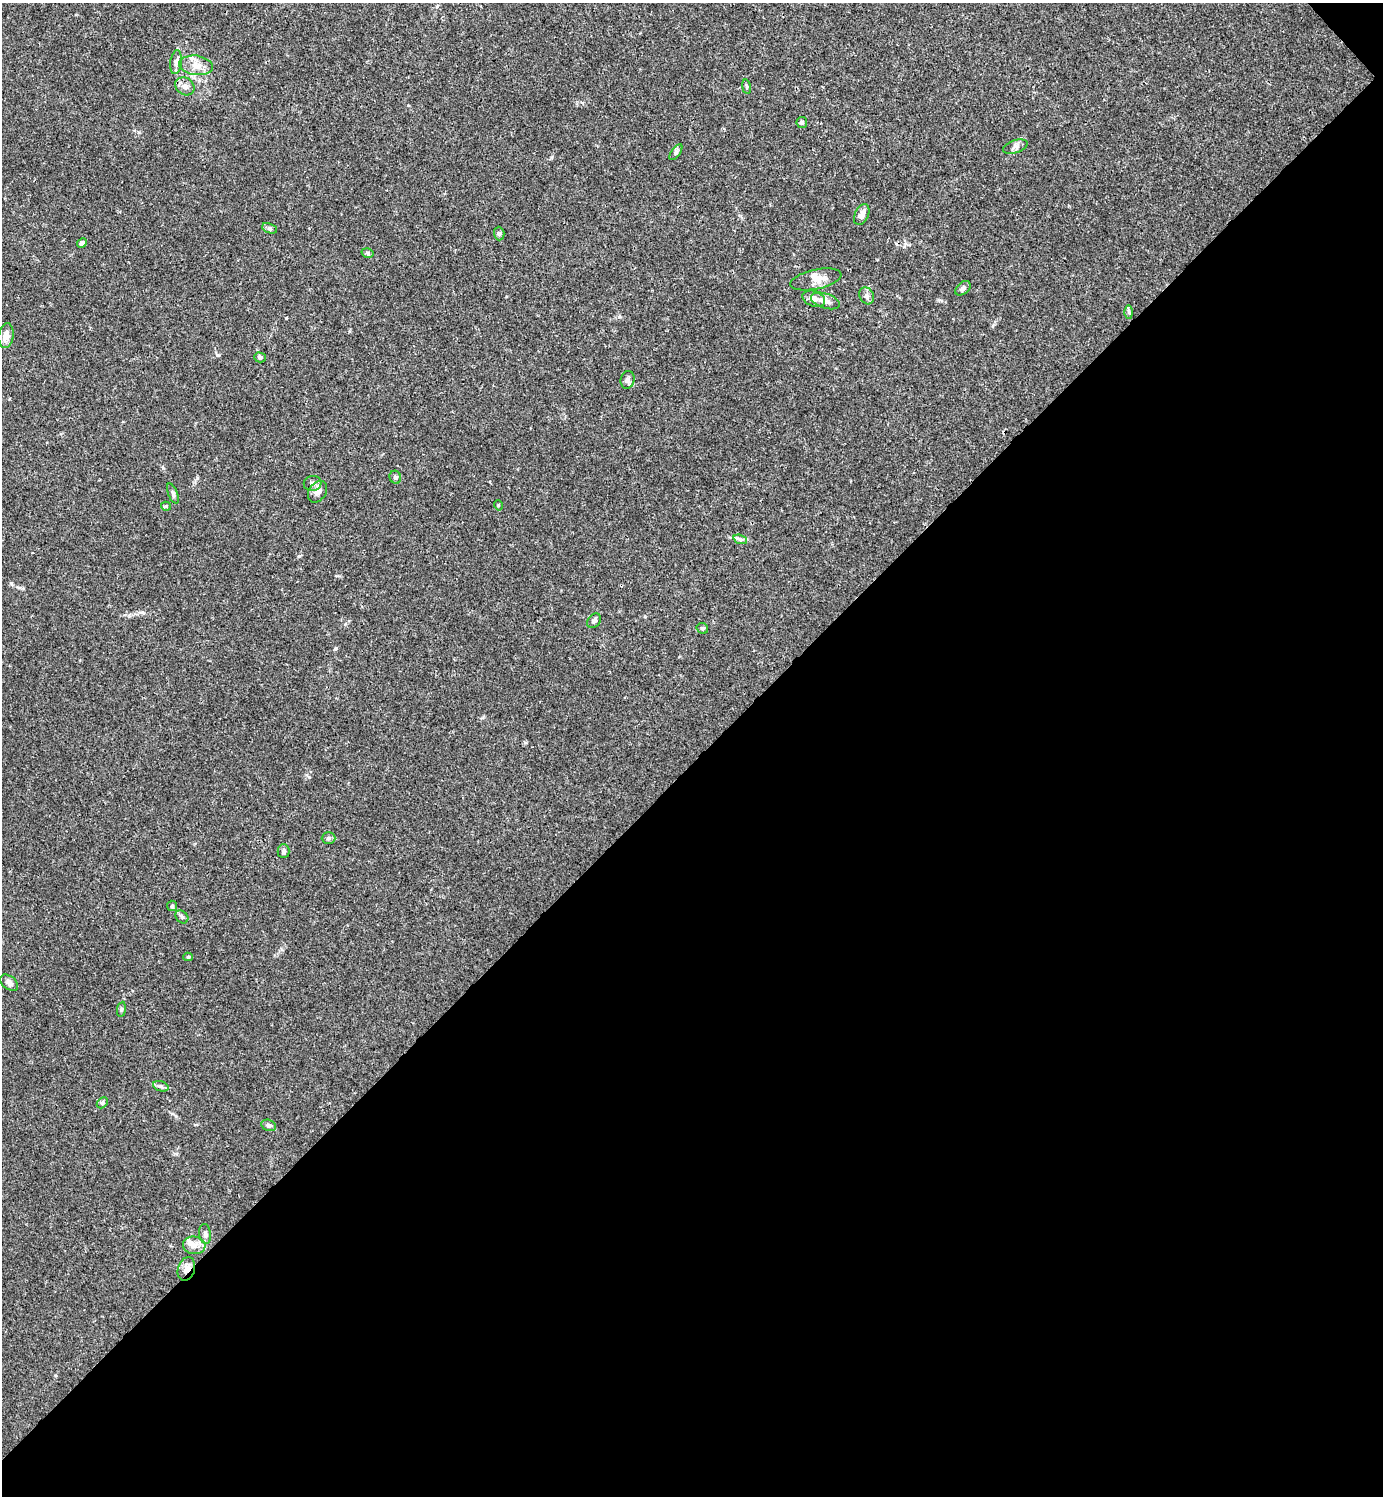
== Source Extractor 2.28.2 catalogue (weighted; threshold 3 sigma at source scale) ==
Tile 12 of 4 x 4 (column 4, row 3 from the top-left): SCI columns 4444-5824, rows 1495-2988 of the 5981 x 5982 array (HDU 1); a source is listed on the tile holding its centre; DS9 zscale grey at full resolution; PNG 1385 x 1498 px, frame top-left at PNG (2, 3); each listed source drawn as its Kron ellipse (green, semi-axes under 4 px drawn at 4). Shown black and unused: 49% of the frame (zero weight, under 3 of 4 exposures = <1% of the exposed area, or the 3 px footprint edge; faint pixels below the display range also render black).
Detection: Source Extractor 2.28.2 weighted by HDU 2 'WHT'; one run over the whole footprint, this tile lists its part. Background 0.0153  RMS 0.0022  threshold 0.0098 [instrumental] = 3 sigma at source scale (4.5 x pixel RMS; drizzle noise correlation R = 1.50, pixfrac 1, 0.05/0.05 arcsec/px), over >= 5 px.
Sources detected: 46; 3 inside a brighter listed object's ellipse — not listed separately; the other 43 listed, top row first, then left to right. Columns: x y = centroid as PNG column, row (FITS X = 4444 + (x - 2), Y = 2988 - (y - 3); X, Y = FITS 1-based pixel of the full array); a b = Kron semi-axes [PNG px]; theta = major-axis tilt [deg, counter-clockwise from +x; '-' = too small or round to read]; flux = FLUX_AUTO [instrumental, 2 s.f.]
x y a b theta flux
176 62 12 5 82 0.8
196 65 17 9 -8 2.1
185 86 10 8 -35 1.1
746 87 7 3 -81 0.32
802 122 5 5 - 0.47
1015 147 13 6 18 0.82
676 152 9 4 55 0.49
862 214 11 6 65 0.93
270 228 8 5 -20 0.43
499 234 7 5 -87 0.47
82 243 5 4 - 0.59
368 253 6 5 - 0.43
816 279 26 10 12 2.2
963 288 9 5 41 0.79
867 296 9 7 -62 0.8
814 299 12 7 -19 1.4
825 301 15 7 -18 1.4
1129 312 6 4 -89 0.38
6 336 12 7 81 1.8
260 357 6 5 - 0.42
628 380 9 7 76 0.68
395 477 6 5 - 0.56
313 483 9 7 10 0.77
317 492 12 8 57 1.4
173 493 10 4 -68 0.54
498 505 5 3 - 0.2
166 506 5 4 - 0.27
740 539 7 4 -18 0.51
594 621 8 6 50 0.63
702 628 6 5 - 0.41
328 838 7 5 0 0.4
283 851 7 6 - 0.54
172 906 5 5 - 0.33
182 917 7 5 -45 0.47
188 957 5 4 - 0.31
9 983 10 6 -39 0.88
121 1009 7 4 82 0.34
161 1086 8 5 -19 0.44
102 1103 6 4 44 0.36
269 1125 7 5 -21 0.56
205 1234 10 6 -83 0.68
194 1245 11 9 -5 1.5
186 1269 12 8 72 1.5
Overlapping masked pixels (flux is a lower limit): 1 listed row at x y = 186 1269
Unlisted compact peaks at least as high as the median listed source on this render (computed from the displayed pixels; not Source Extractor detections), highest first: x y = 299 556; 336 648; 309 777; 217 355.